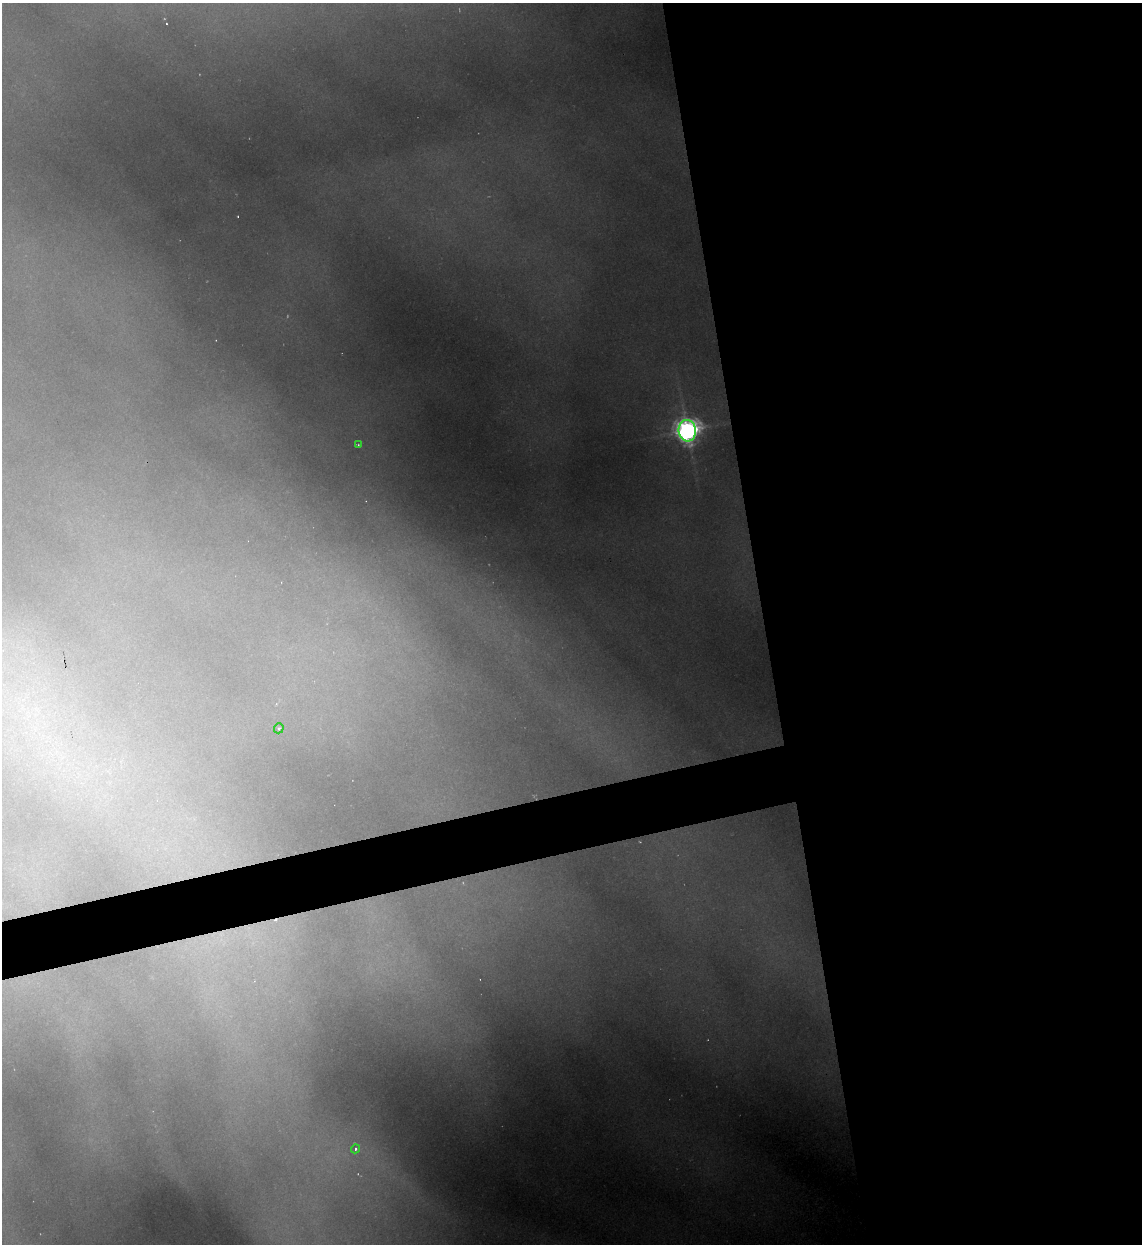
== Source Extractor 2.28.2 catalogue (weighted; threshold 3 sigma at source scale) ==
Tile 8 of 4 x 4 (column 4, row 2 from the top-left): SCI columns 3673-4812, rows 2487-3728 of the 4945 x 4971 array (HDU 1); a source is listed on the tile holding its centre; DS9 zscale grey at full resolution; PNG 1144 x 1246 px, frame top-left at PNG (2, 3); each listed source drawn as its Kron ellipse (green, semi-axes under 4 px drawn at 4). Shown black and unused: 36% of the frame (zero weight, under 2 of 3 exposures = <1% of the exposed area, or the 3 px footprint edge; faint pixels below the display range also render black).
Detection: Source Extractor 2.28.2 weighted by HDU 2 'WHT'; one run over the whole footprint, this tile lists its part. Background 1.82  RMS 0.026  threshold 0.119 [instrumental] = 3 sigma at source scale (4.5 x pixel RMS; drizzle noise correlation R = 1.50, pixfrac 1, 0.05/0.05 arcsec/px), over >= 5 px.
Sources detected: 7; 2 too faint to see at this stretch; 1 cosmic-ray / hot-pixel residue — neither listed nor drawn; the other 4 listed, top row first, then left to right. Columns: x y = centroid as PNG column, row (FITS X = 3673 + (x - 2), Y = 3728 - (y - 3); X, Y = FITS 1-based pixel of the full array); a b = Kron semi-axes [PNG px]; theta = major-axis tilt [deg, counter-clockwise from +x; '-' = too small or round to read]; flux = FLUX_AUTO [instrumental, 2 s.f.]
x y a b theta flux
687 431 11 8 -83 3300
358 445 4 3 - 3.3
279 728 5 4 - 6.8
355 1149 4 4 - 7.2